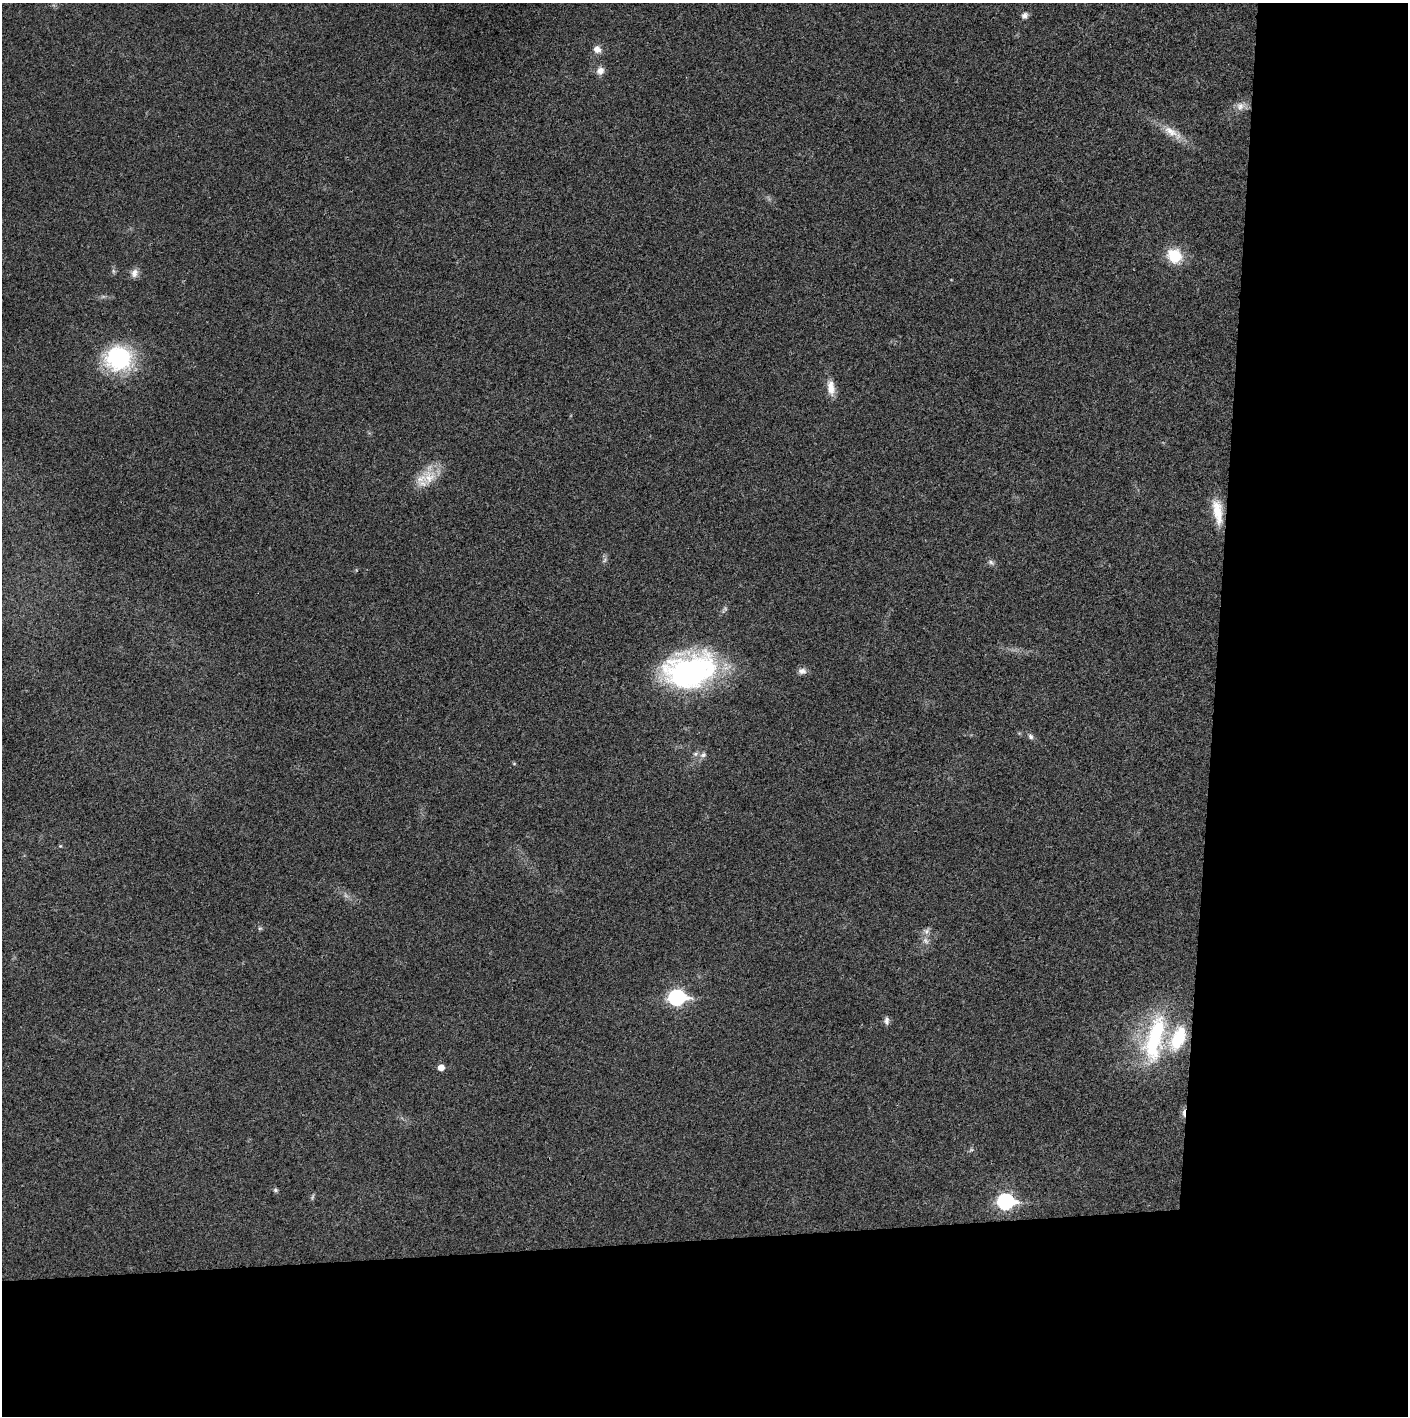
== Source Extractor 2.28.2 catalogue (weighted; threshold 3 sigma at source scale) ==
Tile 9 of 3 x 3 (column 3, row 3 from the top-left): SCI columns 2815-4220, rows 1-1414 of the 4221 x 4243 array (HDU 1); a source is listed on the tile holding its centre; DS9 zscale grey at full resolution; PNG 1410 x 1418 px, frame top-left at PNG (2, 3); no overlay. Shown black and unused: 24% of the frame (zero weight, under 3 of 4 exposures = <1% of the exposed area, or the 3 px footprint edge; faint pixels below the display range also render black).
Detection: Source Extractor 2.28.2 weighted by HDU 2 'WHT'; one run over the whole footprint, this tile lists its part. Background 0.019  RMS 0.0051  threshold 0.023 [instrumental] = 3 sigma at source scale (4.5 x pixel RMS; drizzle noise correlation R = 1.50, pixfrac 1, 0.05/0.05 arcsec/px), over >= 5 px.
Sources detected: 38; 7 too faint to see at this stretch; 1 cosmic-ray / hot-pixel residue — not listed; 2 inside a brighter listed object's ellipse — not listed separately; the other 28 listed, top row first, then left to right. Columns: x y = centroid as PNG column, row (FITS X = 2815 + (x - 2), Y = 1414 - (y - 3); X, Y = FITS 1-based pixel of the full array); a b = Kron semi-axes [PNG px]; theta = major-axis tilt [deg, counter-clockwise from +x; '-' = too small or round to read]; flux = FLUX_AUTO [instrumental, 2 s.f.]
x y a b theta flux
1025 15 9 8 - 2.1
597 49 11 10 - 3.6
600 71 10 9 - 3.8
1240 106 12 11 - 4
1171 131 26 12 -29 8.9
1174 256 14 12 -38 19
113 271 6 6 - 1.1
134 273 11 9 76 3.5
118 358 32 28 -4 53
831 388 21 9 -82 6.4
429 478 24 23 - 13
1218 512 33 11 -81 13
605 560 9 6 52 1.4
991 562 10 7 -34 1.7
690 670 56 36 10 120
802 671 11 8 -1 2.7
1031 736 9 7 -61 1.6
703 755 9 7 36 2.1
514 763 4 4 - 0.6
60 846 5 5 - 0.59
260 928 6 5 - 0.89
926 931 11 9 48 2.5
677 997 9 7 3 120
886 1021 11 6 90 2.1
1155 1038 65 24 76 58
441 1067 5 5 - 5
275 1190 6 5 - 0.97
1006 1202 9 7 -2 110